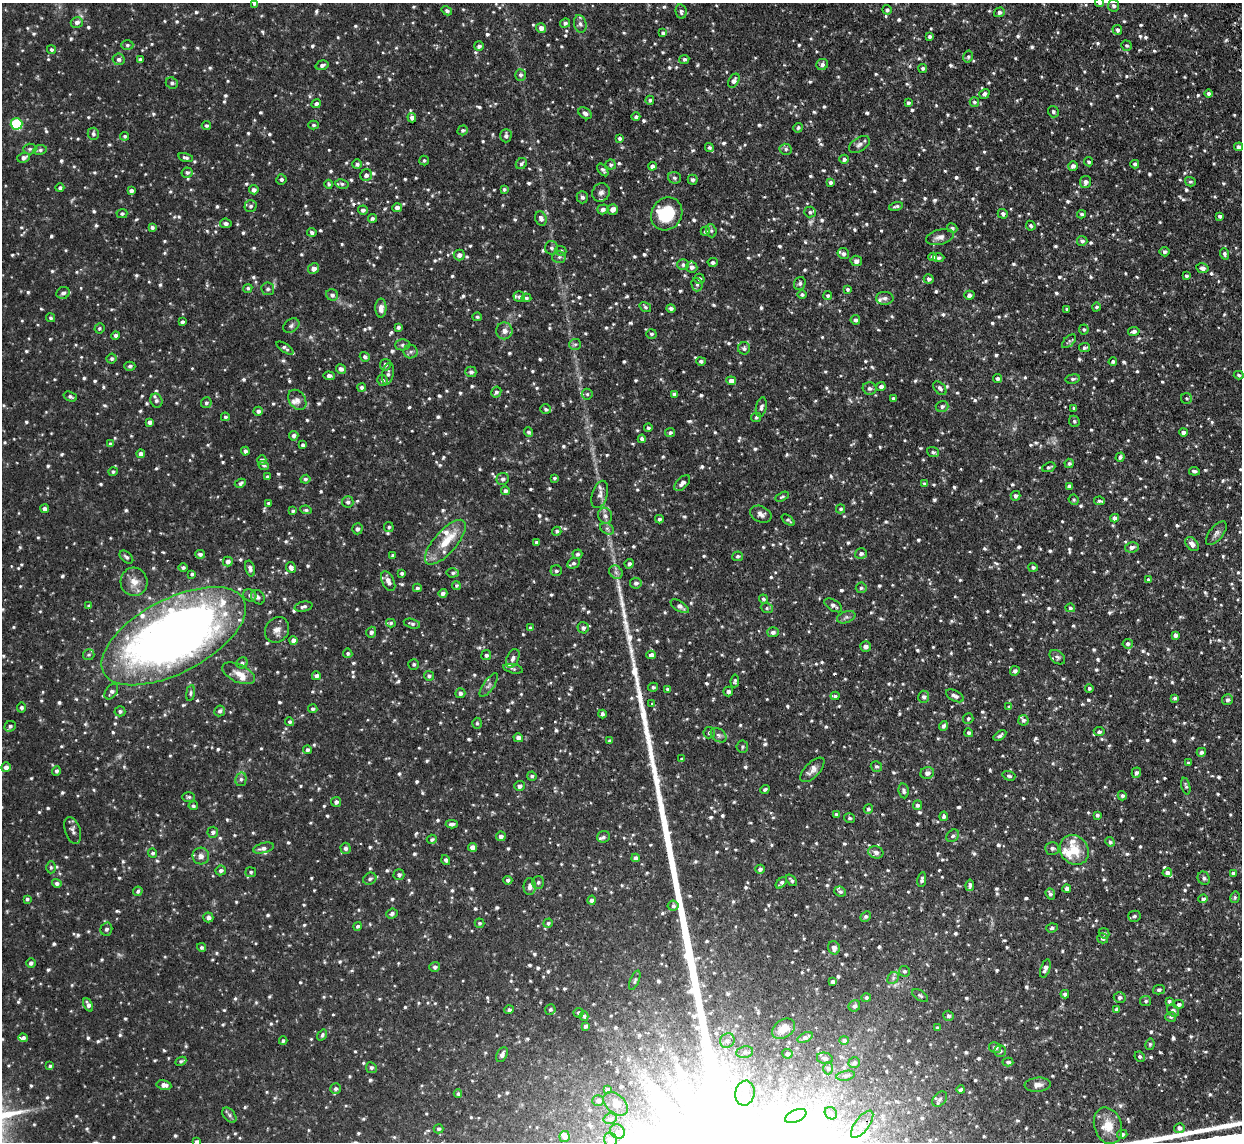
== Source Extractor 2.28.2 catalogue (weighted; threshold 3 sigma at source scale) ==
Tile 10 of 4 x 4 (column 2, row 3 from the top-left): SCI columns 1274-2513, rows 1301-2440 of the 5026 x 4998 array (HDU 1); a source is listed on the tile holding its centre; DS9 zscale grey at full resolution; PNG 1244 x 1144 px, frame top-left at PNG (2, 3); each listed source drawn as its Kron ellipse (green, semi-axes under 4 px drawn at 4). Shown black and unused: <1% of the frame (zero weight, under 2 of 3 exposures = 4% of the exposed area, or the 3 px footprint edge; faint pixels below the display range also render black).
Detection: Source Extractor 2.28.2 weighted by HDU 2 'WHT'; one run over the whole footprint, this tile lists its part. Background 0.101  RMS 0.0077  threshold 0.0345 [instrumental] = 3 sigma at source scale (4.5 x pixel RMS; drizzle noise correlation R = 1.50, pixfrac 1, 0.05/0.05 arcsec/px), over >= 5 px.
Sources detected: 1379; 3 too faint to see at this stretch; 2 inside a brighter object's white glare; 3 cosmic-ray / hot-pixel residue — neither listed nor drawn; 30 inside a brighter listed object's ellipse — not listed separately; of the other 1341, all 500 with FLUX_AUTO >= 1.35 (the completeness limit of this list) listed and drawn (841 fainter detections not listed), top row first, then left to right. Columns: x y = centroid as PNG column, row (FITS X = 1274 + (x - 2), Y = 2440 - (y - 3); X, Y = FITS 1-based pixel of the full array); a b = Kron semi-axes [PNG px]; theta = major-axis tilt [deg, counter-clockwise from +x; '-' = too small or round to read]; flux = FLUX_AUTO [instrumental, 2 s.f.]
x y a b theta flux
1100 3 4 4 - 1.4
255 4 4 4 - 1.6
1114 6 6 5 - 2.5
887 10 5 4 - 1.7
447 11 5 4 - 1.7
681 12 7 5 -79 2.1
999 12 5 4 - 2.1
77 22 6 5 - 2.5
565 23 5 4 - 1.9
580 24 9 6 -74 2.3
541 28 5 4 - 3.6
1117 30 5 4 - 2.2
663 33 4 3 - 1.4
930 37 4 3 - 1.9
127 45 6 5 - 1.4
479 46 5 4 - 2.1
1127 46 5 5 - 1.4
51 49 5 4 - 1.6
968 57 6 5 - 1.5
118 59 6 6 - 2.2
140 59 4 3 - 2
684 59 5 4 - 1.8
822 64 6 5 - 2.3
322 65 6 4 17 2.3
923 68 4 4 - 1.5
520 75 6 5 - 2.3
734 81 7 5 61 3
172 83 6 5 - 2.1
1208 93 4 4 - 1.8
984 94 5 4 - 2.3
650 100 4 4 - 1.6
974 102 5 4 - 1.4
908 103 4 4 - 1.6
316 104 5 4 - 2.1
1053 112 6 5 - 1.9
585 113 7 5 -36 2.8
636 117 4 4 - 1.8
412 118 5 4 - 3
16 124 6 5 - 65
313 125 5 4 - 1.4
206 126 4 4 - 1.5
798 128 5 4 - 1.4
463 130 5 4 - 1.4
93 134 6 5 - 2.1
125 136 4 4 - 1.4
506 136 7 5 89 2.5
620 138 4 4 - 1.8
859 145 11 7 33 2.9
1239 147 4 4 - 2.4
709 148 4 4 - 1.6
30 149 6 5 - 1.6
786 149 6 5 - 1.8
40 150 7 5 10 1.8
186 157 7 4 -15 1.9
24 158 6 5 - 3.2
844 159 5 4 - 2
424 160 5 5 - 1.4
1089 162 4 4 - 1.6
357 164 5 5 - 2.1
521 164 6 5 - 1.9
1135 164 4 4 - 1.8
611 165 5 5 - 1.5
652 166 4 4 - 2.2
1073 166 5 4 - 2.9
603 170 7 4 -53 1.8
187 173 5 5 - 1.9
366 175 6 5 - 2.3
674 178 6 5 - 1.8
281 179 5 5 - 1.8
693 180 5 5 - 2
830 182 4 4 - 1.9
1086 182 6 5 - 3.1
1190 182 5 4 - 1.4
329 184 4 4 - 1.5
342 184 7 4 -10 1.6
60 188 4 4 - 1.7
504 189 3 3 - 1.4
254 190 4 4 - 2.6
131 191 4 4 - 2.3
601 192 9 8 - 3.1
582 197 6 5 - 2.1
251 206 6 5 - 2
896 206 7 3 14 1.6
397 208 5 4 - 3.2
603 209 5 5 - 2.7
613 209 5 5 - 5.5
363 210 5 4 - 2.1
810 212 6 5 - 1.9
122 214 5 4 - 1.5
667 214 17 15 56 31
1003 214 5 5 - 2.3
1082 214 4 3 - 1.5
1220 216 4 3 - 1.7
372 218 4 4 - 1.7
541 218 7 5 -68 3.2
226 223 6 4 -7 2.4
1031 226 5 4 - 1.4
152 228 4 4 - 1.8
952 228 5 4 - 1.7
705 231 5 4 - 1.6
711 231 7 5 -70 1.4
312 232 4 4 - 1.9
940 237 14 7 13 4.2
1082 241 5 5 - 2
551 248 7 6 - 2.1
561 251 5 5 - 1.6
1164 252 5 5 - 1.6
843 254 6 5 - 2.8
1224 254 6 4 -70 1.7
459 255 5 5 - 3.1
559 257 7 6 - 1.8
933 257 4 4 - 3.2
939 258 6 4 3 1.7
856 261 6 5 - 3.8
713 262 5 4 - 1.8
683 265 6 5 - 2.2
692 267 6 5 - 2.8
1202 268 6 5 - 3.2
313 269 6 5 - 4.1
1186 276 4 4 - 1.5
699 279 5 5 - 1.7
929 279 5 4 - 2.2
800 283 7 5 65 1.9
697 285 7 5 -76 1.9
248 288 5 4 - 1.4
268 289 6 6 - 2
848 289 4 4 - 1.5
63 293 7 5 22 2.4
802 294 4 4 - 1.5
332 295 6 5 - 2.2
969 295 5 4 - 2.3
828 296 4 4 - 1.5
519 297 6 5 - 1.6
526 298 5 4 - 1.5
885 298 9 6 0 2.5
645 307 6 4 -34 1.5
1096 307 4 4 - 1.7
381 308 9 5 89 5.1
671 308 4 4 - 1.9
1067 309 4 3 - 2
477 317 5 4 - 1.4
51 318 5 4 - 1.4
855 320 5 4 - 2.1
182 322 3 3 - 1.8
291 326 9 6 34 2
398 327 4 3 - 1.7
99 328 5 5 - 1.4
1084 329 5 5 - 1.4
504 331 8 8 - 4.1
1134 331 5 4 - 2.3
651 334 5 5 - 1.4
115 336 4 4 - 1.9
1069 341 8 4 44 1.6
575 344 6 5 - 1.5
402 345 7 5 0 1.7
285 348 10 4 -34 2
744 348 6 6 - 2.2
1085 348 5 4 - 1.7
411 352 7 7 - 2
365 357 5 4 - 2.1
112 359 5 5 - 1.7
701 361 5 4 - 1.9
1113 362 4 3 - 1.8
385 365 6 5 - 2.4
130 366 5 4 - 1.5
341 369 5 4 - 2.7
471 372 5 5 - 2.4
388 374 11 5 79 2.6
1239 375 5 4 - 1.5
329 376 5 4 - 3.1
997 379 4 4 - 1.7
1073 379 7 4 7 1.6
382 380 5 5 - 2
731 381 5 4 - 4.4
362 387 4 4 - 2
881 387 4 4 - 3.1
870 388 7 6 - 2.2
940 388 8 5 -49 2
496 392 5 5 - 1.8
587 394 5 5 - 1.4
674 394 4 4 - 2.2
70 397 7 4 -20 1.8
893 398 3 3 - 1.4
1186 398 5 5 - 1.5
297 400 11 8 -54 3.9
156 401 7 6 - 2.3
206 403 5 5 - 1.7
942 406 6 5 - 2.1
761 407 10 5 77 2.4
1074 408 4 3 - 1.8
546 409 5 4 - 1.5
258 411 4 4 - 2.3
225 417 4 4 - 1.4
756 417 5 4 - 1.4
1074 421 6 5 - 1.5
150 422 4 4 - 2.5
648 428 4 3 - 1.4
528 432 5 4 - 1.7
1183 432 4 4 - 2.7
670 433 5 4 - 1.7
294 436 4 4 - 2.7
642 439 4 4 - 2.3
110 444 4 4 - 1.8
303 445 4 4 - 1.6
245 451 4 4 - 2.1
933 452 6 4 -20 1.7
141 454 4 4 - 2.9
1120 457 5 4 - 1.5
262 460 5 4 - 2.1
1069 463 5 4 - 1.4
264 465 5 4 - 1.4
1049 467 7 4 22 1.6
1194 471 5 3 - 1.7
113 472 5 4 - 1.4
267 477 4 4 - 1.5
554 478 3 3 - 1.4
305 479 5 4 - 1.5
503 479 6 6 - 2.4
240 483 6 4 26 1.8
682 483 10 5 46 4.1
924 484 4 4 - 1.6
1069 486 4 4 - 2.6
505 491 4 4 - 2.3
600 494 14 7 73 4.4
1016 496 5 5 - 2.2
782 497 7 4 28 1.4
1074 500 5 5 - 1.4
1099 501 5 3 - 1.5
348 502 6 5 - 2.2
268 503 4 4 - 1.4
45 509 4 4 - 2.6
840 509 4 4 - 1.5
306 510 6 4 -8 1.4
293 511 4 3 - 1.4
761 514 11 8 -24 3.9
605 516 8 7 - 2.8
1115 518 4 4 - 3.9
659 519 4 4 - 1.6
788 520 7 4 -40 1.4
389 527 5 5 - 1.4
357 529 5 5 - 2.6
607 529 7 5 -31 1.9
557 531 4 4 - 1.4
1216 533 14 7 51 3.4
445 542 28 11 49 17
537 542 4 4 - 1.7
1192 544 8 5 -48 4.3
1132 547 7 5 10 3.1
200 554 5 4 - 2.2
577 554 5 4 - 1.6
861 554 6 5 - 2.2
393 555 4 3 - 1.8
738 556 5 5 - 1.7
126 557 8 5 -41 1.9
228 561 5 4 - 3.3
574 563 6 5 - 1.8
629 564 5 4 - 2
183 567 4 4 - 1.8
291 567 5 4 - 3.6
1033 567 5 4 - 1.7
250 569 8 4 -76 2.7
556 571 5 5 - 1.8
616 572 7 6 - 2.3
402 573 3 3 - 1.4
453 573 6 4 4 1.4
192 574 3 3 - 1.4
1148 579 4 4 - 1.6
388 581 10 6 -64 5
134 582 14 13 - 8.8
636 583 6 5 - 2.1
456 585 4 4 - 1.4
417 588 4 3 - 1.5
861 588 5 5 - 1.5
443 593 4 4 - 2.4
250 595 7 6 - 2
258 597 8 6 -49 2.3
763 599 4 4 - 1.7
833 605 10 5 -32 2.9
89 606 4 4 - 1.9
680 606 10 5 -32 3.4
303 607 9 5 13 2.1
767 608 6 5 - 1.4
1070 608 5 4 - 1.6
846 617 9 5 21 2.1
391 623 5 4 - 1.4
412 624 8 4 -15 2
531 628 4 4 - 2.2
583 628 6 5 - 2.1
277 630 13 11 56 5.3
371 632 5 5 - 2
773 632 5 5 - 2.6
1175 635 4 4 - 2.3
174 636 79 37 28 670
293 640 4 4 - 3.3
1128 644 5 5 - 1.8
866 646 5 5 - 3.5
348 653 5 4 - 1.4
89 655 6 5 - 1.5
486 655 5 5 - 1.9
651 655 4 4 - 3.4
1057 657 9 6 -39 2.1
513 658 10 6 65 3.2
242 663 6 5 - 1.8
414 664 5 5 - 1.6
513 669 10 4 -13 1.6
1015 671 5 4 - 2.5
238 673 17 8 -25 7
316 676 4 4 - 2.5
429 676 5 4 - 1.6
735 681 6 4 83 1.4
489 685 14 5 55 2.6
653 687 5 4 - 1.6
1089 688 4 4 - 1.5
667 689 4 4 - 1.6
111 692 8 5 53 2.5
728 692 5 5 - 2.3
190 693 8 4 80 1.4
460 693 5 5 - 2.3
835 696 4 4 - 1.4
955 696 10 5 -28 2.9
924 697 6 5 - 2.4
1175 698 4 4 - 1.5
1227 700 5 5 - 2.3
652 704 3 3 - 1.4
1009 707 4 3 - 1.8
21 708 5 4 - 1.8
313 709 4 4 - 1.6
120 711 5 5 - 1.8
220 711 6 5 - 2.2
602 714 4 4 - 1.7
968 718 5 5 - 1.6
1023 720 5 5 - 1.8
290 722 4 4 - 1.6
477 723 5 4 - 1.4
10 726 6 5 - 1.8
943 726 5 4 - 2.2
1099 732 5 4 - 1.9
709 733 6 5 - 1.5
969 733 4 4 - 1.5
719 735 9 6 -40 2.3
1000 735 7 3 34 2
518 738 5 4 - 2.8
609 741 4 4 - 1.5
742 747 6 6 - 1.4
307 750 4 4 - 1.8
1201 752 5 4 - 1.9
682 759 4 3 - 1.7
1188 763 4 3 - 1.7
876 766 6 5 - 1.6
6 767 5 5 - 3.4
812 770 15 7 46 4.8
56 771 5 4 - 2
927 773 7 6 - 3.3
1136 773 5 4 - 2.1
532 776 5 4 - 1.6
1009 776 6 4 -18 1.5
241 779 7 5 76 2.1
519 786 5 5 - 2.5
1186 786 8 4 -77 1.5
765 789 5 3 - 1.4
904 791 7 5 -81 2.1
1122 796 5 4 - 2
189 797 6 5 - 1.4
336 802 5 5 - 2.2
917 805 5 4 - 1.9
193 806 4 4 - 1.4
868 809 5 4 - 1.7
836 814 3 3 - 1.4
1097 815 3 3 - 1.4
944 816 5 4 - 2.2
850 818 5 4 - 1.6
452 824 6 4 2 2.3
73 830 14 7 -71 3.2
213 832 5 5 - 2.3
501 836 5 4 - 3
953 836 7 5 43 1.8
603 837 6 6 - 1.7
432 839 5 4 - 1.5
1110 842 5 4 - 1.7
472 847 4 4 - 3.5
263 848 11 5 15 2.9
345 848 5 5 - 1.9
1052 848 7 6 - 2.5
1074 850 16 13 -51 25
876 852 7 6 - 2.6
153 853 4 4 - 1.5
201 856 8 8 - 3.9
636 858 4 4 - 2.8
446 860 5 4 - 1.9
51 867 6 4 -90 1.5
760 869 4 4 - 2.3
221 870 5 5 - 2.2
251 872 5 5 - 1.4
1167 873 5 4 - 2.7
1233 873 4 4 - 2.4
399 875 5 5 - 2.2
1204 878 7 6 - 1.9
370 879 7 5 31 1.9
922 879 7 4 81 2.5
508 880 4 4 - 1.9
791 880 7 3 -50 1.6
538 882 6 5 - 1.5
57 883 5 4 - 2.2
781 883 7 4 47 1.9
970 885 6 4 82 2.3
530 887 8 6 90 3.9
1067 889 4 4 - 2.3
138 891 5 4 - 1.7
840 891 6 5 - 1.6
1050 894 6 4 -69 1.8
1235 897 6 4 77 1.4
27 899 4 3 - 1.4
1203 899 4 4 - 2.4
592 900 5 4 - 2.2
673 906 5 5 - 1.9
392 914 6 5 - 1.9
866 916 6 4 42 1.6
1134 916 6 5 - 1.8
208 917 5 5 - 2.7
479 923 5 4 - 1.4
548 923 5 4 - 1.4
358 926 4 4 - 1.5
1052 928 5 4 - 1.8
106 929 6 6 - 2.4
1104 933 6 4 -43 1.4
1103 938 5 5 - 1.9
201 947 4 4 - 1.5
834 948 7 6 - 3.5
31 963 5 4 - 2
435 967 5 5 - 2.2
1045 968 9 4 71 3.7
904 971 5 5 - 1.6
893 978 6 5 - 1.8
635 980 10 4 68 1.6
833 982 4 3 - 2
1159 990 6 4 13 1.5
1065 994 4 4 - 2.2
920 996 9 5 -32 1.7
866 998 5 4 - 1.5
1120 998 6 5 - 2.5
1146 1001 5 5 - 1.4
1169 1001 4 4 - 1.4
1179 1004 5 4 - 2.3
88 1005 7 4 -65 2.9
854 1006 6 5 - 2.1
550 1009 5 5 - 1.7
1117 1009 4 4 - 3.1
509 1010 5 4 - 2
1173 1011 7 5 -47 2.3
578 1013 5 5 - 1.6
584 1016 5 4 - 1.5
948 1016 5 5 - 1.9
1171 1017 5 5 - 1.5
585 1026 4 4 - 1.9
937 1028 4 4 - 1.5
783 1029 13 8 35 7.9
322 1035 6 4 55 1.6
805 1037 8 4 26 2.6
23 1038 5 4 - 1.9
844 1040 5 4 - 1.8
283 1041 4 4 - 1.6
727 1041 7 7 - 2.8
1150 1044 5 4 - 1.4
995 1048 6 5 - 2.4
1000 1051 6 6 - 1.7
745 1052 8 6 9 2.6
787 1054 5 5 - 1.8
502 1055 8 5 63 3
1140 1057 5 5 - 1.6
825 1058 8 5 -13 1.9
181 1061 6 4 26 1.4
1008 1062 5 4 - 1.9
854 1063 6 5 - 1.7
50 1066 4 4 - 1.5
371 1068 5 5 - 2
828 1068 6 5 - 1.6
846 1076 9 4 11 1.8
164 1085 7 5 -11 3.9
1038 1085 13 7 5 4.3
335 1089 5 5 - 1.9
608 1089 4 3 - 1.5
961 1090 4 4 - 2.3
745 1093 12 9 80 7.7
458 1094 4 4 - 1.4
940 1099 9 6 47 1.9
598 1101 6 5 - 2.2
615 1104 14 9 -43 5
831 1113 7 5 -48 1.9
229 1115 9 5 -50 2
796 1116 11 6 24 4.7
610 1119 6 5 - 1.9
862 1124 16 7 53 6.2
1108 1126 19 13 -72 14
1179 1128 5 5 - 2.9
439 1129 5 4 - 1.8
617 1131 8 7 - 3
1122 1134 5 4 - 2.1
565 1137 5 5 - 2.2
610 1140 7 6 - 2.3
197 1142 4 3 - 2.2
Isophote crosses this tile's border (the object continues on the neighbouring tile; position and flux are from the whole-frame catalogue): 3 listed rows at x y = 1100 3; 255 4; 197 1142